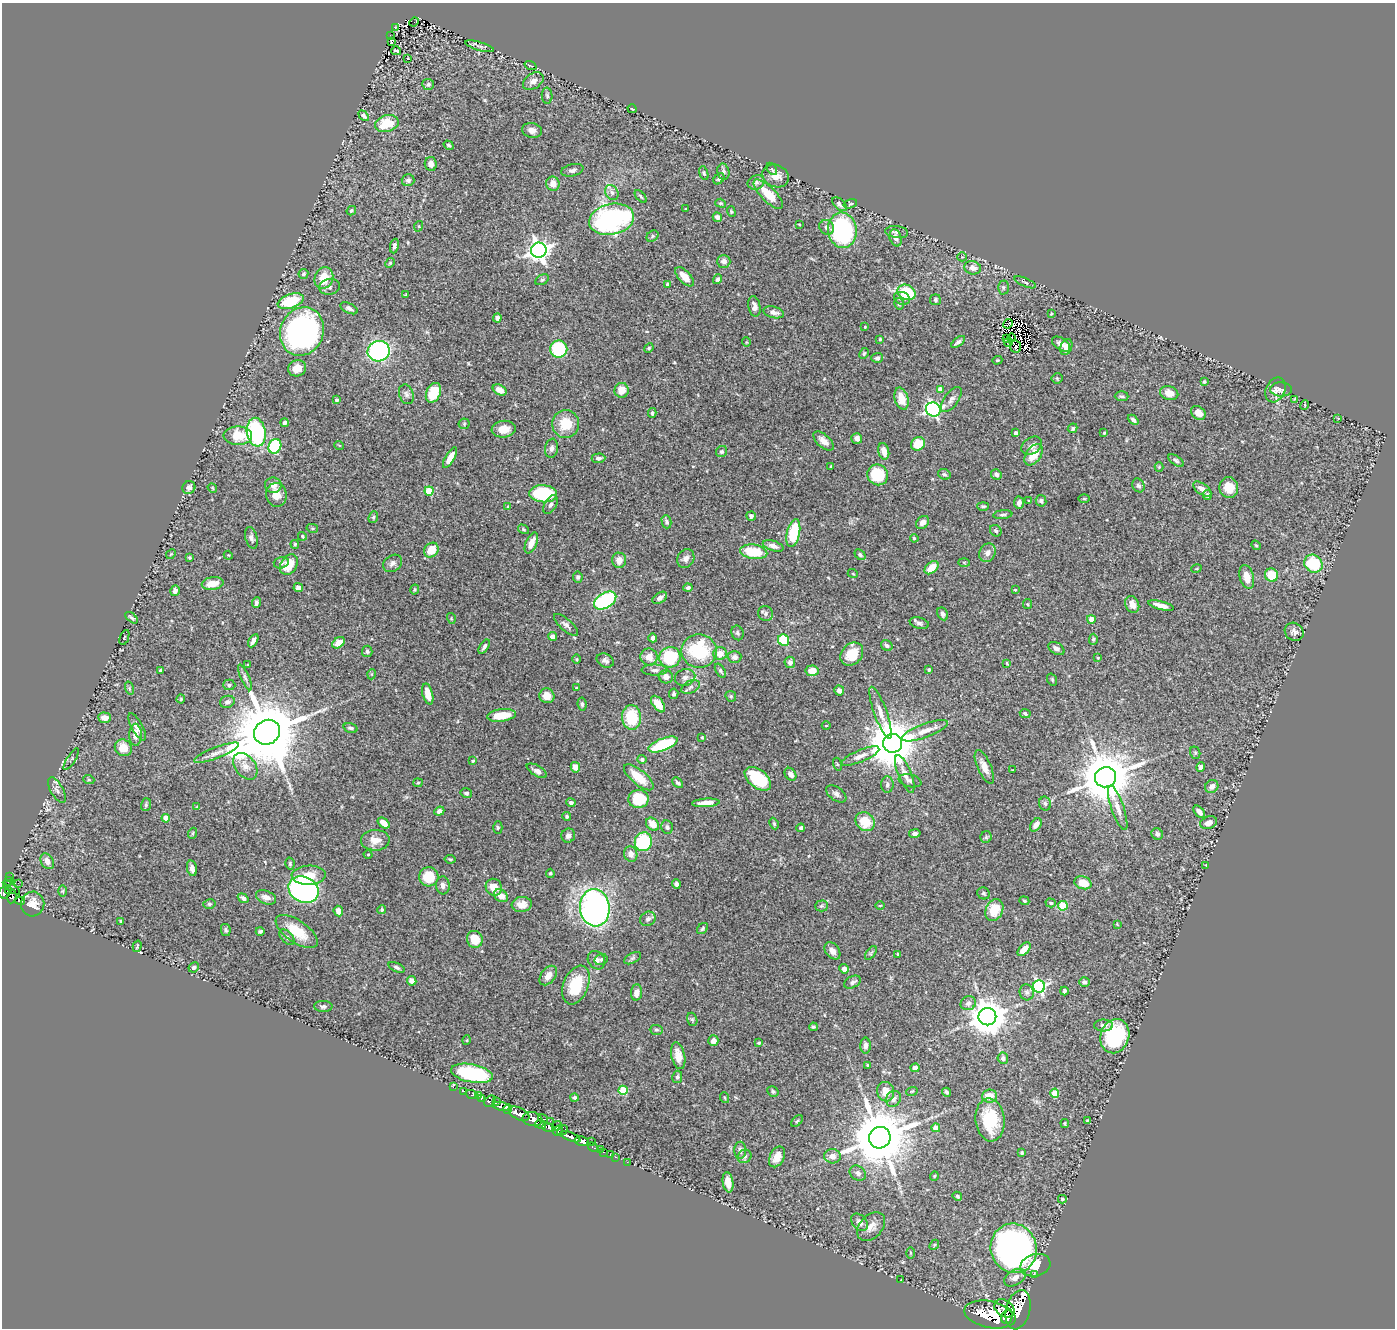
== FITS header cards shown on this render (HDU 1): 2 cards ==
NAXIS1  =                 1393
NAXIS2  =                 1326

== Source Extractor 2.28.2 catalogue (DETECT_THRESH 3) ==
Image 1393 x 1326 px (HDU 1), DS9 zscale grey, 1 PNG px = 1 image px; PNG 1397 x 1330 px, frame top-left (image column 1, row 1326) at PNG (2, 3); each listed source drawn as its Kron ellipse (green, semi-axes under 4 px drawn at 4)
Background 1.06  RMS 0.03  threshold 0.0914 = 3 sigma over >= 5 px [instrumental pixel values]
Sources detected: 486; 7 with non-positive FLUX_AUTO (blend fragments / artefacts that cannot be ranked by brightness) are neither listed nor drawn; the other 479 listed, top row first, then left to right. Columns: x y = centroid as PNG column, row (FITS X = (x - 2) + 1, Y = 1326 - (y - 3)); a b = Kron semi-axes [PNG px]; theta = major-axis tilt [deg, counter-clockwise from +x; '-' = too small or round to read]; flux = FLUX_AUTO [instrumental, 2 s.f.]
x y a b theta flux
414 22 5 2 - 3.5
395 28 3 2 - 7.3
390 35 2 2 - 1.7
392 41 4 2 - 2.1
479 46 15 3 -16 4.4
396 51 5 3 - 3.6
408 59 3 2 - 16
530 66 6 2 -20 1.2
533 81 11 7 33 12
428 84 6 5 - 4.3
547 96 8 5 -87 4.8
632 109 4 2 - 1.4
364 116 6 4 -46 4.4
387 124 12 8 15 52
532 130 10 7 -12 11
449 145 5 4 - 3.9
431 164 7 6 - 10
772 169 7 4 -58 3.1
572 170 11 6 13 6.9
723 172 8 6 -79 6
704 173 7 4 -72 3.1
776 176 13 11 -25 20
719 179 6 4 46 4.1
408 180 6 6 - 5.3
756 182 9 7 21 6.7
553 184 7 6 - 18
612 193 8 6 -58 7.6
768 194 19 7 -45 47
641 197 8 3 -50 2.9
721 203 5 4 - 2.3
839 204 9 5 -39 7.6
850 204 7 4 18 2.6
686 209 3 3 - 1.6
351 211 5 4 - 3.3
731 212 5 4 - 2.5
717 217 5 4 - 7.8
611 219 23 15 13 360
799 224 3 2 - 1.3
419 226 5 3 - 1.9
827 227 8 7 - 8.8
842 230 18 14 -83 280
897 232 11 6 -7 7.4
652 236 6 5 - 3
896 238 9 6 -73 11
394 246 7 4 79 5.8
539 250 8 7 - 1300
962 257 5 4 - 2.6
724 261 7 6 - 9.4
390 263 5 4 - 2.4
973 268 8 6 -16 13
303 274 5 4 - 4
685 277 12 6 -47 24
324 278 11 9 69 41
718 279 5 4 - 4.6
542 280 7 4 29 3.6
1025 282 11 3 -23 3.7
668 284 4 4 - 5.1
329 287 10 7 11 7.9
1003 287 7 5 -89 3.6
906 292 9 7 -25 89
406 295 3 2 - 2.4
902 298 8 6 -21 8.9
935 300 5 5 - 3.7
291 301 13 7 19 80
899 304 6 4 -73 3.9
754 306 10 6 -78 9.9
349 308 9 5 -26 7.1
774 312 10 5 -13 9.8
1051 314 4 3 - 1.5
497 318 4 4 - 7
1008 324 5 2 - 3.2
865 327 4 3 - 1.7
302 331 25 21 64 560
1011 338 4 2 - 2.8
880 339 3 3 - 2.2
1006 339 3 2 - 1.3
746 342 5 3 - 1.6
958 342 8 4 37 6.5
1008 342 4 2 - 2.9
1061 344 10 6 -33 12
1016 347 6 5 - 3.1
1066 347 8 5 66 11
649 348 5 4 - 2.5
559 349 8 8 - 120
379 351 11 10 - 360
864 353 6 4 63 2.6
877 358 6 5 - 5.2
997 360 5 4 - 2.5
297 368 9 8 - 20
1057 378 5 5 - 2.8
1204 382 4 3 - 2.7
940 389 4 4 - 16
1281 389 11 7 -2 7.4
500 390 7 5 -29 16
622 390 7 7 - 26
1275 390 13 9 64 13
433 393 10 7 67 57
1169 393 9 7 -16 21
406 394 10 7 -72 7.4
1122 396 7 5 -2 3.8
901 399 11 6 -75 28
1295 399 3 2 - 2
337 400 3 3 - 3.5
951 400 14 7 53 10
1305 405 5 3 - 1.6
933 409 7 6 - 480
652 413 5 3 - 3.2
1198 413 8 6 -38 21
1338 419 3 2 - 2.9
1133 420 6 4 -40 5.4
284 423 4 4 - 4.8
464 424 5 5 - 3.1
566 424 14 13 - 54
1073 428 5 4 - 3.8
504 429 12 8 6 24
256 432 14 9 -81 270
1016 433 4 4 - 7.8
1104 433 3 2 - 2
238 436 14 9 -1 53
857 438 5 5 - 10
823 441 12 6 -42 14
918 444 7 6 - 40
339 445 5 3 - 1.5
275 446 7 6 - 180
1032 446 11 8 35 12
552 448 9 6 81 7.1
884 451 8 5 -74 19
722 452 6 5 - 5.1
1034 455 12 7 55 40
450 458 11 4 60 20
598 458 7 5 3 7.3
1176 461 9 4 -37 4.5
831 466 4 2 - 1.4
1159 467 4 4 - 2
944 474 6 5 - 4.3
996 474 5 5 - 6.4
878 475 11 10 - 89
273 485 8 8 - 15
1138 485 7 5 -60 5.6
189 487 7 6 - 7
1229 487 10 9 - 33
212 488 5 4 - 2.4
1202 489 10 5 -34 16
429 491 4 4 - 75
543 494 14 8 -4 140
276 495 12 10 -83 25
1207 495 5 4 - 5.1
1084 499 5 3 - 2.1
1029 501 3 2 - 1.8
1041 501 6 5 - 4.9
1019 503 6 5 - 7.9
551 505 10 6 61 6.7
983 506 6 4 -1 3.7
508 507 4 3 - 2.3
1003 515 10 4 6 4.2
751 516 5 4 - 5.8
373 517 6 4 68 3.1
666 522 6 5 - 5
922 522 7 5 43 11
312 528 6 4 -12 2.8
523 529 6 3 -33 2.2
996 531 6 5 - 4
793 533 14 6 78 100
302 536 4 4 - 2.4
251 538 11 6 -75 7.3
914 538 4 4 - 2.5
531 543 11 5 65 20
295 544 4 3 - 2.7
1256 545 5 4 - 2.4
773 546 11 5 -17 11
431 550 8 6 45 37
754 552 13 7 -7 72
987 553 9 7 62 12
171 554 5 4 - 2.2
228 555 4 3 - 1.7
860 555 6 4 -40 3.9
190 557 3 3 - 2.5
686 558 10 8 60 10
619 560 8 7 - 14
964 562 6 4 -2 2.6
281 563 7 5 16 5.4
393 563 10 8 34 8.2
1313 564 10 8 -39 92
289 565 11 8 58 47
932 568 8 5 41 31
1196 569 5 3 - 1.7
853 574 5 3 - 1.6
1271 575 7 6 - 46
578 577 5 4 - 4.3
1247 577 12 7 -75 23
213 584 11 6 8 26
298 588 5 4 - 9.9
688 588 4 4 - 4
415 590 5 4 - 2.8
1015 590 3 3 - 1.7
175 591 5 4 - 8.3
660 598 8 5 33 8.4
605 601 12 7 31 210
256 603 5 4 - 5.7
1027 604 5 4 - 2.3
1132 604 9 6 -63 16
1161 605 13 4 -15 15
766 614 8 7 - 5.8
943 614 7 5 -61 5.1
132 618 7 3 -38 3.7
451 618 5 3 - 2.3
1091 619 4 4 - 35
919 623 10 5 -14 6
566 625 15 6 -41 8.5
1294 632 10 8 -38 8.8
737 633 7 6 - 4.6
553 636 4 4 - 18
124 637 8 2 69 1.7
653 638 4 4 - 8
1093 639 5 4 - 2.9
784 640 6 5 - 72
253 641 7 4 61 9.9
338 643 7 5 33 16
887 645 6 5 - 5.3
484 647 8 4 57 5.7
1056 648 9 5 -31 7.5
367 651 5 5 - 4.7
699 651 17 17 - 140
720 654 6 6 - 22
852 654 13 10 48 45
649 657 8 8 - 20
670 657 11 10 - 100
734 657 7 6 - 8.2
1098 658 4 3 - 1.7
577 659 4 3 - 1.8
605 661 9 6 -25 7.1
790 662 6 5 - 8.9
1007 663 3 2 - 2
248 665 3 3 - 2
929 669 3 3 - 2.8
160 670 3 3 - 3.1
655 670 13 5 0 8.3
720 671 7 4 -58 3.9
812 671 6 5 - 25
372 674 5 3 - 1.7
245 677 14 4 -66 7.1
666 677 7 6 - 13
685 677 10 8 16 10
1052 680 6 4 -70 2.8
229 685 6 5 - 4.1
691 687 10 6 27 7.1
129 688 7 4 -72 3.3
577 688 4 3 - 2.1
839 690 5 5 - 8.9
428 694 10 5 -76 21
674 694 5 4 - 3.9
547 696 7 7 - 22
731 696 6 5 - 3.1
181 699 4 4 - 1.9
227 702 7 6 - 8
582 704 7 4 -84 4.2
658 704 9 5 -54 30
880 713 27 6 -70 21
1025 714 5 4 - 4.5
501 715 14 6 7 41
632 717 12 9 -85 79
105 718 6 5 - 14
826 726 4 3 - 1.6
137 727 15 5 -60 14
351 728 7 5 -18 5.4
925 731 24 7 20 22
267 732 13 12 - 23000
135 735 11 6 90 17
702 737 3 2 - 1.6
893 743 9 9 - 11000
663 744 15 6 21 120
123 748 9 7 -39 27
217 753 24 5 21 15
1195 753 6 5 - 3.1
860 756 20 6 23 14
71 759 12 3 57 3.1
642 759 4 4 - 4.6
473 761 4 3 - 2.2
837 764 6 4 -72 2.4
245 766 15 10 -51 18
575 767 5 4 - 16
984 767 18 6 -66 18
1201 767 5 4 - 7.9
1013 770 3 2 - 1.4
537 771 11 5 -30 9.3
791 774 7 5 -54 14
905 774 20 6 -68 15
639 777 18 7 -40 44
1105 777 11 10 - 12000
758 779 15 9 -39 100
89 780 5 3 - 2.2
910 781 11 6 -13 7.4
418 783 5 4 - 2.6
678 783 6 3 -43 4.4
887 784 8 6 87 6.5
1212 787 7 6 - 12
57 790 14 6 -61 9.1
466 793 6 5 - 4.5
836 794 11 6 -35 7.9
638 799 10 9 - 76
571 803 4 4 - 9.1
706 803 14 4 3 18
1045 804 7 6 - 5.6
146 805 6 5 - 3.8
197 807 4 2 - 1.7
1118 808 23 6 -71 20
439 811 5 4 - 8.4
1199 812 7 4 -49 9.9
567 816 4 4 - 3
166 818 4 4 - 23
865 822 10 9 - 47
384 823 7 4 -39 20
1209 823 9 6 21 14
653 824 7 5 -45 22
774 824 6 4 -64 2.7
1036 825 7 5 56 12
667 827 7 5 -77 5.8
498 828 6 4 -89 2.8
801 828 4 3 - 5.1
193 833 6 3 71 2.1
915 833 6 4 11 6.2
1157 834 6 5 - 6.1
568 836 7 6 - 8.3
986 837 6 5 - 3.7
375 840 14 10 2 21
643 842 9 8 - 150
368 854 4 3 - 1.7
631 854 8 6 -70 14
450 859 5 3 - 2.8
47 861 8 6 -59 14
290 864 6 4 -77 3
1206 865 3 2 - 1.5
192 868 8 5 -79 9.7
550 873 4 4 - 3
309 875 17 9 2 33
10 877 4 3 - 34
429 877 9 9 - 61
9 881 4 3 - 44
18 883 2 2 - 21
1083 883 8 6 -17 34
676 884 5 4 - 9.6
443 885 9 7 -87 8.3
494 887 9 8 - 29
11 888 10 4 -36 380
303 889 15 12 -24 570
8 890 4 3 - 96
63 891 6 4 89 2.4
4 893 6 5 - 610
984 893 6 5 - 4.8
12 896 7 4 81 290
501 896 7 5 -35 16
266 897 10 6 -21 12
243 898 6 4 -35 6.8
20 901 5 3 - 47
1024 901 5 4 - 2.5
1051 903 5 4 - 3.1
33 904 12 11 - 22
209 904 6 5 - 4.1
522 904 10 7 7 18
880 905 5 3 - 1.6
821 906 6 5 - 4.1
1063 906 5 4 - 91
595 908 18 15 -83 670
382 910 4 4 - 2.8
994 910 11 8 67 43
338 911 5 4 - 15
648 919 8 6 33 6.2
121 921 3 3 - 3.9
1117 924 4 3 - 1.5
702 928 6 5 - 3.5
226 930 6 5 - 4
260 931 4 3 - 3.4
297 931 24 11 -35 55
287 937 9 5 -44 5.3
475 939 8 7 - 35
137 946 6 3 74 2.6
1024 949 8 4 47 21
832 951 9 6 -51 12
871 953 8 4 53 3.6
898 954 4 3 - 1.8
633 958 9 5 27 5
601 959 6 5 - 4.4
596 960 10 8 -52 10
194 967 5 5 - 4
397 967 9 4 -24 5
844 969 5 4 - 11
548 976 11 7 53 16
412 981 5 4 - 11
853 982 9 5 27 6.1
1084 982 5 5 - 4.7
576 985 20 12 68 79
1039 986 6 6 - 360
1064 991 4 3 - 4.3
636 992 8 5 84 15
1027 992 8 7 - 6.1
968 1003 8 6 25 8.3
323 1006 9 5 -2 5.3
987 1017 9 8 - 4900
692 1019 7 5 -75 3.4
1104 1025 9 6 1 8
813 1027 4 4 - 2.7
656 1030 6 5 - 3.9
1115 1036 17 14 70 160
467 1040 5 3 - 1.8
713 1041 5 5 - 12
759 1043 4 3 - 2.5
865 1046 8 5 -90 9.1
678 1056 14 6 -77 21
1003 1058 6 5 - 6
868 1065 3 3 - 2.2
915 1068 4 4 - 5.7
472 1073 21 9 -11 160
677 1077 6 5 - 3.9
453 1087 3 2 - 10
623 1090 5 4 - 89
464 1091 3 2 - 24
912 1091 6 3 18 2.1
773 1092 6 5 - 3.7
886 1092 10 8 -75 22
947 1092 4 3 - 3.6
1055 1093 4 4 - 39
472 1094 6 3 -22 66
478 1095 3 2 - 14
989 1096 7 6 - 27
574 1097 4 3 - 3.7
481 1098 3 3 - 230
725 1098 5 3 - 2.1
893 1099 8 7 - 8.4
490 1101 6 5 - 270
497 1101 3 2 - 77
501 1106 9 4 -13 1200
508 1109 4 4 - 810
519 1114 11 6 -25 2800
532 1119 10 7 -11 1100
543 1119 5 3 - 86
990 1120 21 14 -84 100
1087 1120 3 2 - 1.8
550 1121 2 2 - 22
797 1121 7 4 45 3.4
1065 1123 4 2 - 1.8
540 1124 6 2 -9 21
557 1126 5 3 - 560
548 1127 6 4 -16 570
936 1128 4 4 - 32
562 1130 6 4 45 240
558 1131 5 3 - 110
570 1137 10 4 -22 2000
880 1138 11 10 - 17000
582 1141 7 5 -13 1200
591 1141 3 2 - 19
593 1147 6 3 -30 77
600 1149 3 3 - 14
740 1150 8 6 -89 7.3
603 1152 3 2 - 31
1022 1153 3 3 - 2.5
610 1154 3 2 - 27
744 1156 7 6 - 5.6
832 1156 8 7 - 13
616 1157 3 2 - 17
777 1157 11 7 64 21
627 1162 2 2 - 9.5
858 1173 8 7 - 7.1
934 1176 5 3 - 1.7
728 1182 10 5 -81 15
957 1196 5 4 - 3.3
1062 1199 4 4 - 2.8
860 1222 10 7 -50 12
871 1227 16 11 48 18
934 1245 5 4 - 2.7
1014 1248 25 23 -71 850
910 1253 5 3 - 2.2
1035 1265 15 11 15 43
1035 1275 3 2 - 7.1
1015 1278 11 7 30 14
901 1280 3 2 - 1.3
1004 1308 11 8 -36 2100
1018 1310 20 12 75 5500
990 1315 26 13 -12 9600
1007 1317 7 5 71 1600
At the frame edge (FLAGS 8, measured only in part): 1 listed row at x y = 4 893
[7 non-positive-flux detections neither listed nor drawn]